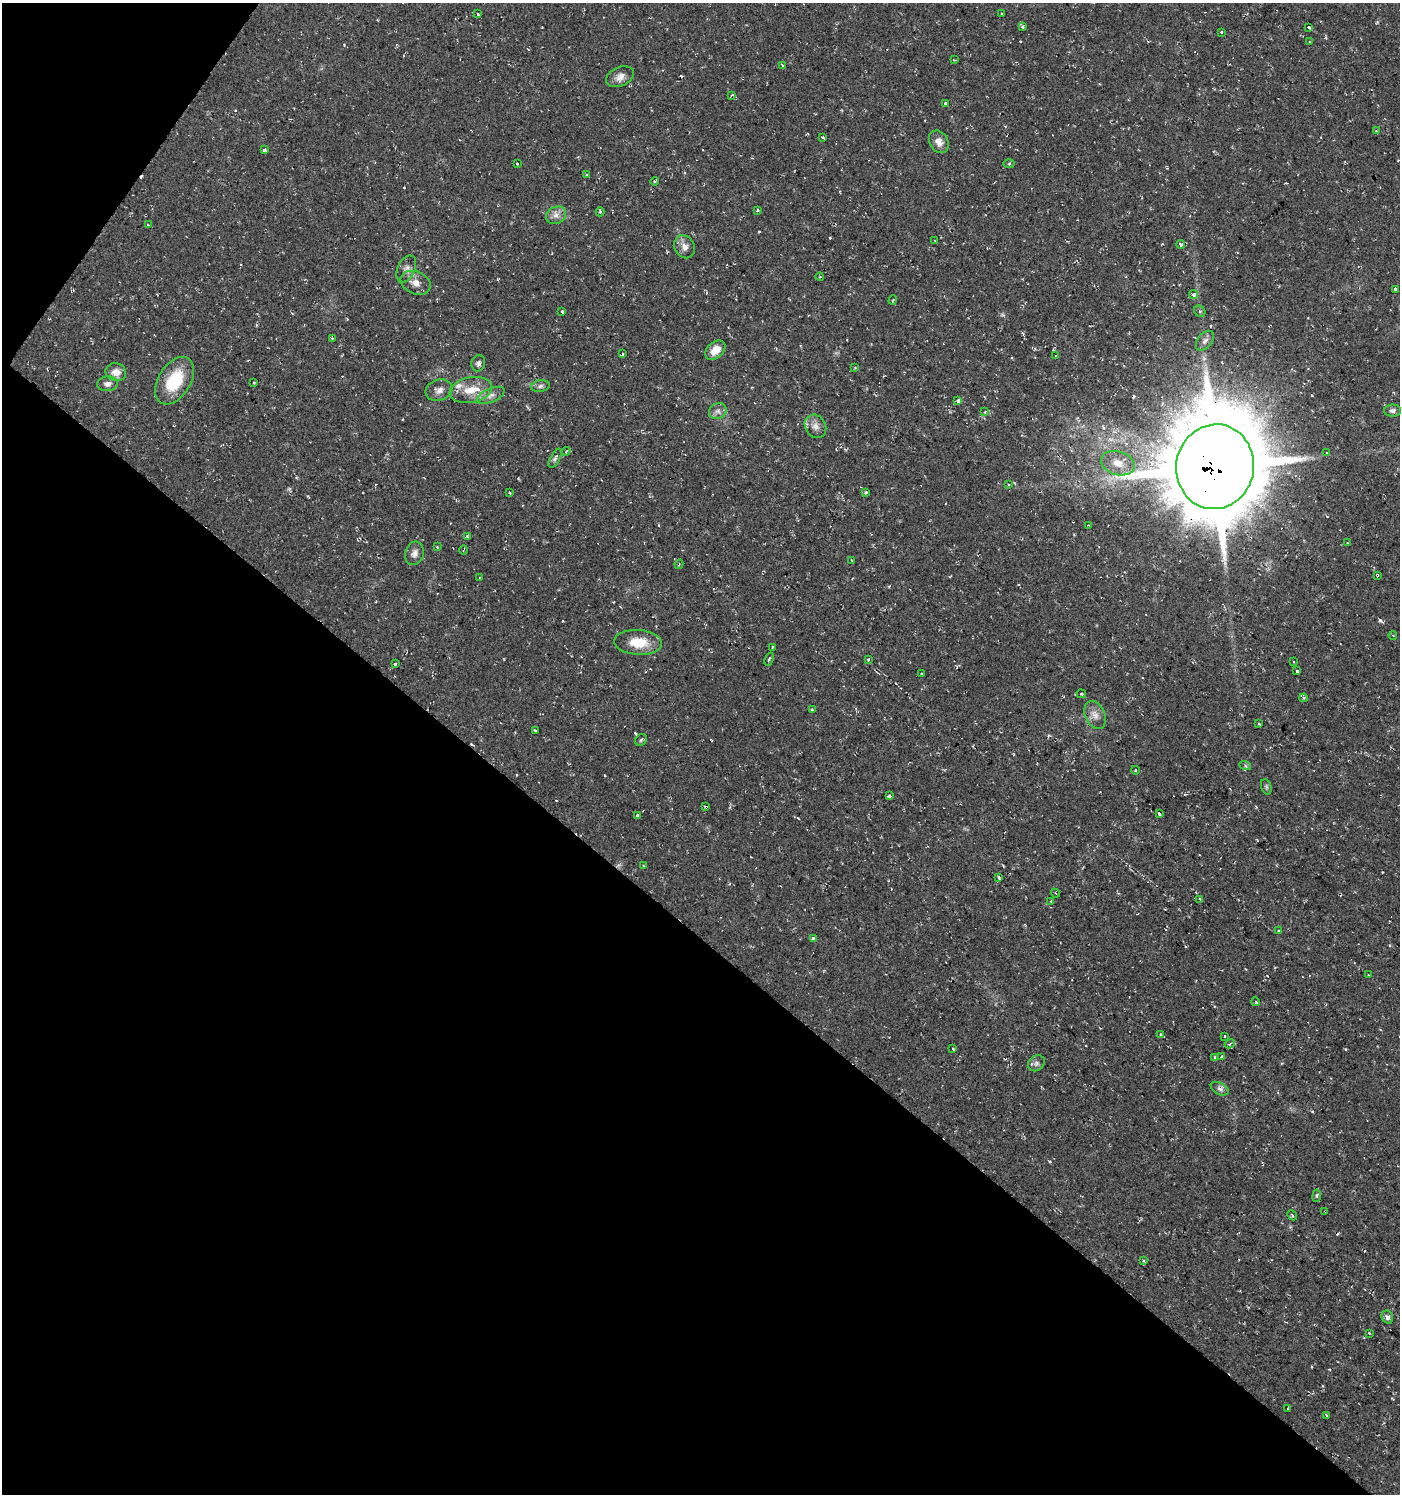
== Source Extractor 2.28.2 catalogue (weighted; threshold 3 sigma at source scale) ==
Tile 9 of 4 x 4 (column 1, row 3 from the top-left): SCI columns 241-1638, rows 1493-2984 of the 6010 x 5973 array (HDU 1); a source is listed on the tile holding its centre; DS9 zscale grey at full resolution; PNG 1402 x 1496 px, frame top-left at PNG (2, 3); each listed source drawn as its Kron ellipse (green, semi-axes under 4 px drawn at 4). Shown black and unused: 40% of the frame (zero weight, under 2 of 3 exposures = <1% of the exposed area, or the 3 px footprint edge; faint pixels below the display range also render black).
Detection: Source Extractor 2.28.2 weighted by HDU 2 'WHT'; one run over the whole footprint, this tile lists its part. Background 0.0375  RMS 0.004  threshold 0.018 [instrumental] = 3 sigma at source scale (4.5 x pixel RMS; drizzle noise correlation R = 1.50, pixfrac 1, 0.0396/0.0396 arcsec/px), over >= 5 px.
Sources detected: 143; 1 too faint to see at this stretch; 19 cosmic-ray / hot-pixel residue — neither listed nor drawn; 3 inside a brighter listed object's ellipse — not listed separately; the other 120 listed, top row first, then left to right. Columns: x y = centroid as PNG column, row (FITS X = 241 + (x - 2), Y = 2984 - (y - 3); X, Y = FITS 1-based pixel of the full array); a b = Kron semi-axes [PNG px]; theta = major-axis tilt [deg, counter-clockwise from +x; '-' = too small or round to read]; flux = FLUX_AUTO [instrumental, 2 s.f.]
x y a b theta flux
1002 13 3 2 - 0.31
477 14 3 3 - 3.4
1023 27 4 3 - 0.72
1309 27 4 3 - 2.8
1221 32 3 3 - 0.91
1310 41 3 3 - 0.42
954 60 3 2 - 0.34
782 66 4 3 - 0.83
620 77 14 9 23 2.8
732 95 4 3 - 0.43
946 103 3 3 - 3.3
1376 131 4 3 - 0.45
823 138 3 3 - 1.6
939 142 12 9 -59 3.1
264 150 4 3 - 6.2
1009 163 6 4 1 0.47
517 164 3 3 - 0.83
587 175 3 3 - 0.78
655 181 4 3 - 0.52
757 210 4 3 - 0.58
600 212 4 4 - 0.47
556 215 10 8 26 2.4
148 225 3 3 - 0.29
935 241 3 2 - 0.29
1181 245 4 4 - 0.92
685 247 12 10 -59 2.8
406 269 14 8 65 2.3
820 277 4 3 - 0.34
416 283 16 11 -23 3.7
1395 289 3 3 - 3.5
1194 295 4 4 - 2.2
893 300 5 3 - 0.44
1200 311 6 5 - 0.8
562 312 3 3 - 1.2
332 338 4 3 - 0.35
1205 341 11 7 50 1.7
715 350 11 8 42 4.5
623 354 3 3 - 0.41
1056 356 3 2 - 1.1
478 363 8 7 - 1.2
855 367 4 2 - 0.31
116 372 10 9 - 3.6
175 381 26 16 58 17
254 383 3 2 - 0.31
107 384 10 7 3 1.8
540 386 9 5 9 1.2
439 390 14 10 17 2.6
471 390 21 12 12 7.5
491 395 15 7 23 2.3
958 401 4 3 - 2.6
718 411 9 7 31 1.6
1392 411 8 6 1 1.2
985 412 4 3 - 0.46
815 426 12 10 -58 2.8
566 451 4 3 - 0.38
1327 453 3 2 - 0.65
555 458 10 4 61 1
1118 463 17 11 -17 6
1215 467 42 39 80 4700
1008 485 3 2 - 0.46
509 492 3 3 - 0.85
866 492 4 3 - 0.58
1088 525 3 2 - 0.22
467 536 4 4 - 0.47
1348 543 4 2 - 0.28
437 547 4 3 - 0.39
464 550 5 2 - 0.32
415 553 12 9 75 2.3
852 560 3 2 - 0.43
679 564 4 3 - 0.35
1377 575 4 3 - 1.3
479 578 4 2 - 0.26
1393 635 4 3 - 0.5
638 642 24 12 -4 9.3
772 647 3 2 - 0.36
769 659 7 4 67 0.67
869 659 3 3 - 2.3
1294 661 3 2 - 0.58
395 664 3 2 - 0.71
1297 671 3 3 - 2
922 673 3 3 - 0.96
1081 694 5 4 - 0.47
1304 698 4 3 - 0.68
812 710 3 3 - 0.37
1095 715 15 9 -66 3.1
1259 724 3 3 - 0.45
535 731 3 3 - 1.8
641 740 6 5 - 0.68
1245 765 6 4 -20 0.59
1135 770 4 3 - 0.31
1266 787 8 5 -71 0.71
889 796 3 3 - 3.2
706 807 3 3 - 1.6
1159 814 3 3 - 12
637 816 3 3 - 5.9
643 865 3 2 - 0.32
999 877 4 3 - 0.55
1056 893 4 3 - 0.56
1200 899 4 3 - 0.46
1051 901 2 2 - 0.25
1279 931 3 3 - 1.4
814 939 4 3 - 12
1368 975 3 3 - 0.96
1256 1002 4 3 - 0.44
1160 1034 3 2 - 0.64
1225 1036 3 3 - 1.1
1230 1044 5 4 - 0.71
953 1049 3 3 - 0.82
1215 1057 3 3 - 1.3
1222 1057 3 3 - 2.4
1036 1063 9 7 37 1.3
1220 1089 9 5 -28 1.3
1317 1196 6 3 81 0.62
1325 1211 3 2 - 0.31
1292 1215 5 3 - 0.47
1144 1260 4 3 - 0.75
1387 1317 7 5 -63 1.4
1369 1333 3 3 - 0.31
1288 1408 3 3 - 1.2
1327 1416 3 3 - 0.99
Overlapping masked pixels (flux is a lower limit): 4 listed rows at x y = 1215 467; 1377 575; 706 807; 1325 1211